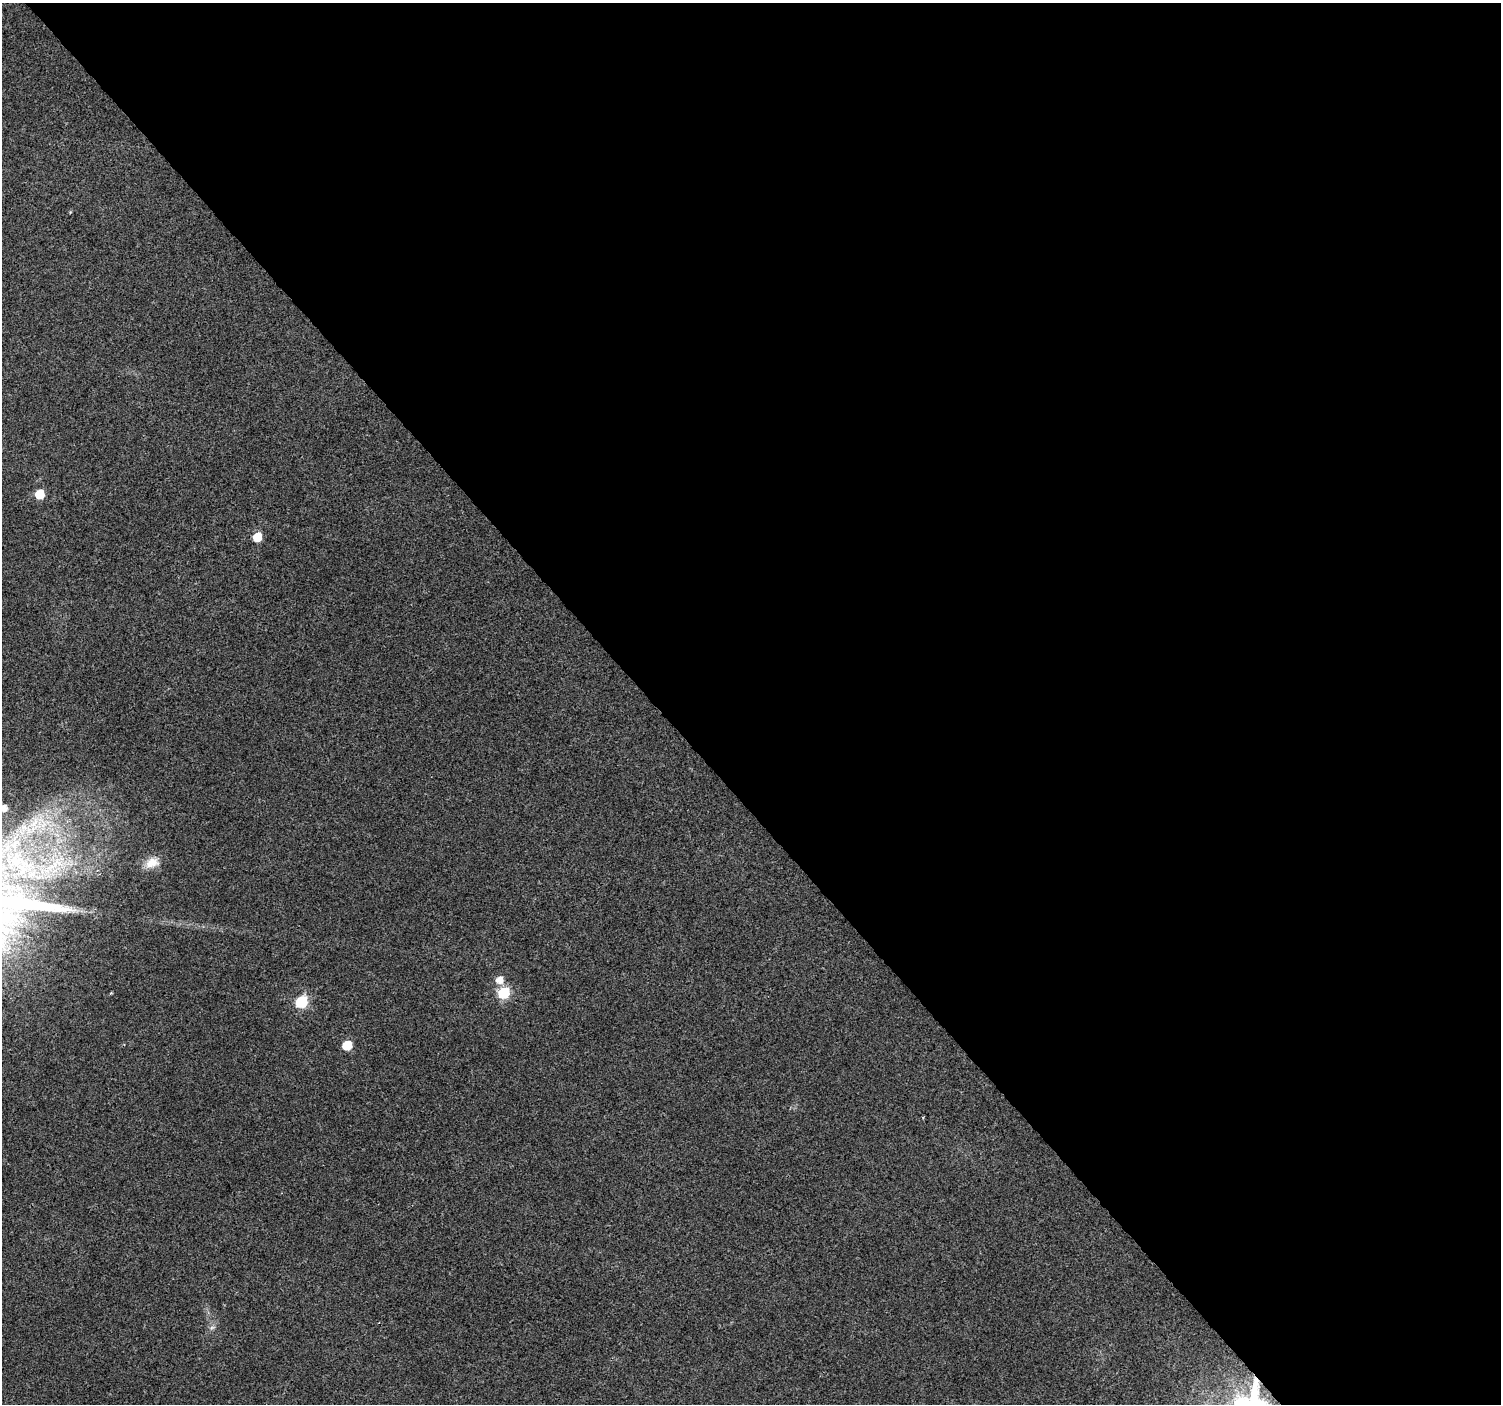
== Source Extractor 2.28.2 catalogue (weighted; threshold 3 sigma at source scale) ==
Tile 8 of 4 x 4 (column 4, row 2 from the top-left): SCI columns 4505-6003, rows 2951-4352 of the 6010 x 5964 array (HDU 1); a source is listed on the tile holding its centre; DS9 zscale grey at full resolution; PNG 1503 x 1406 px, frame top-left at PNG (2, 3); no overlay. Shown black and unused: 57% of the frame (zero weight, under 3 of 4 exposures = <1% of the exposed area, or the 3 px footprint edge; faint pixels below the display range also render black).
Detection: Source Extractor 2.28.2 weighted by HDU 2 'WHT'; one run over the whole footprint, this tile lists its part. Background 0.037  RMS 0.004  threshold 0.0179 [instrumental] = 3 sigma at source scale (4.5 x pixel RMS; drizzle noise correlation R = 1.50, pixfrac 1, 0.0396/0.0396 arcsec/px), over >= 5 px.
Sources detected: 11; all 11 listed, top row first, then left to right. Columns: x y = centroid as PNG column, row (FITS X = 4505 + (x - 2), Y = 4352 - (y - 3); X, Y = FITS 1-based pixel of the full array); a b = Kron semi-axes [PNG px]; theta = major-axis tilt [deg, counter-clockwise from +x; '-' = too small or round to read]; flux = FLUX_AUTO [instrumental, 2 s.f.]
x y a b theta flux
40 494 6 6 - 13
257 537 6 6 - 13
4 808 5 4 - 2.7
33 824 11 8 29 4.1
152 863 18 12 21 5.5
499 980 7 7 - 3.9
504 993 7 6 - 31
301 1002 7 6 - 37
347 1045 6 6 - 14
923 1117 4 3 - 0.37
212 1327 7 4 19 0.78
Isophote crosses this tile's border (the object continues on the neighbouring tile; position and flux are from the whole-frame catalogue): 1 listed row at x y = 4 808